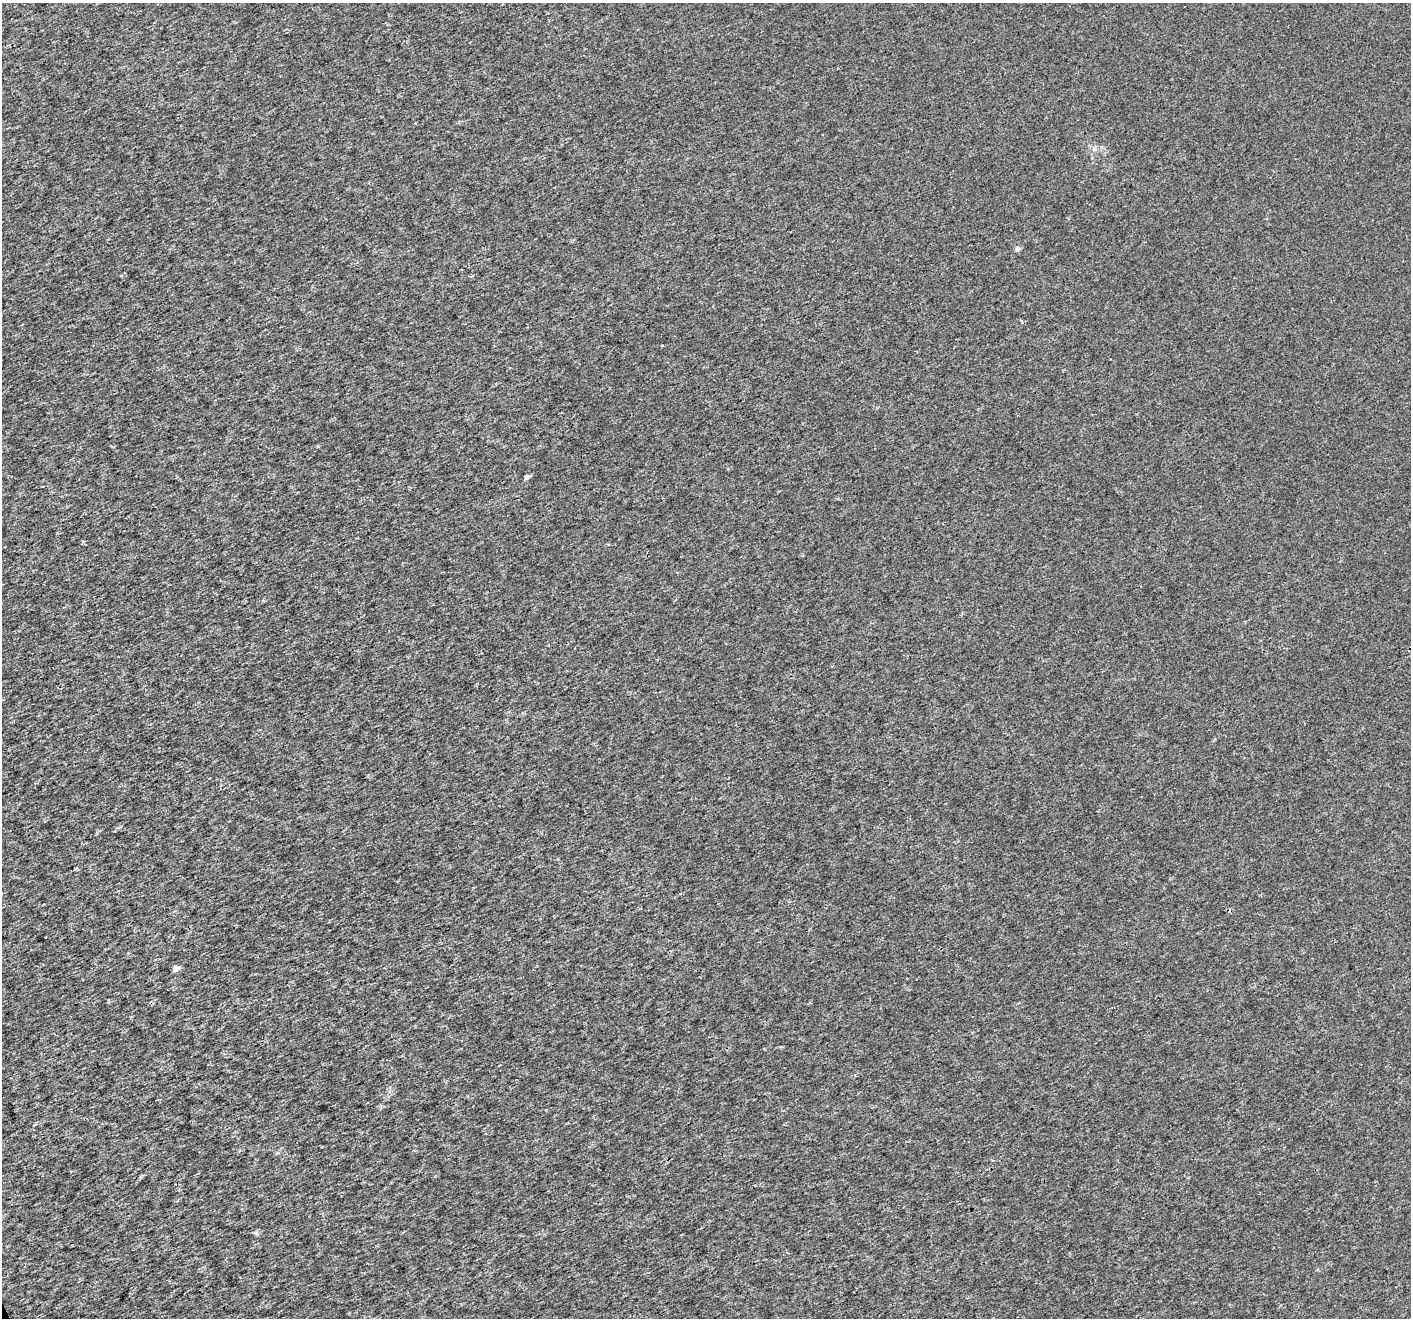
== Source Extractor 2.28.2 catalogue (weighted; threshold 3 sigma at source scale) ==
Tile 7 of 4 x 4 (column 3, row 2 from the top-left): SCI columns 2826-4234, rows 2783-4098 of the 5646 x 5506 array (HDU 1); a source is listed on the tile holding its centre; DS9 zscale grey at full resolution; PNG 1413 x 1320 px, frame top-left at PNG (2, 3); no overlay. Shown black and unused: <1% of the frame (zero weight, under 3 of 4 exposures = <1% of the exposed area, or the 3 px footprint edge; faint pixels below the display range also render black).
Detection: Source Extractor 2.28.2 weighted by HDU 2 'WHT'; one run over the whole footprint, this tile lists its part. Background 2.14e-04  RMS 0.0019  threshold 0.00846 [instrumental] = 3 sigma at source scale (4.5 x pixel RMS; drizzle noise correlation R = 1.50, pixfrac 1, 0.0396/0.0396 arcsec/px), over >= 5 px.
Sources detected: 4; all 4 listed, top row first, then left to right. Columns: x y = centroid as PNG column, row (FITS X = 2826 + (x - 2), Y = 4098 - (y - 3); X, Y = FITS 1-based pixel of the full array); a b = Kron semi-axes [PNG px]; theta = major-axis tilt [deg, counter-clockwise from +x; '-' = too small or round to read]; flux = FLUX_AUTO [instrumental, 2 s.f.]
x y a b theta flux
1017 249 5 5 - 0.65
527 477 4 4 - 0.71
176 969 4 4 - 1.3
256 1233 6 4 -44 0.3